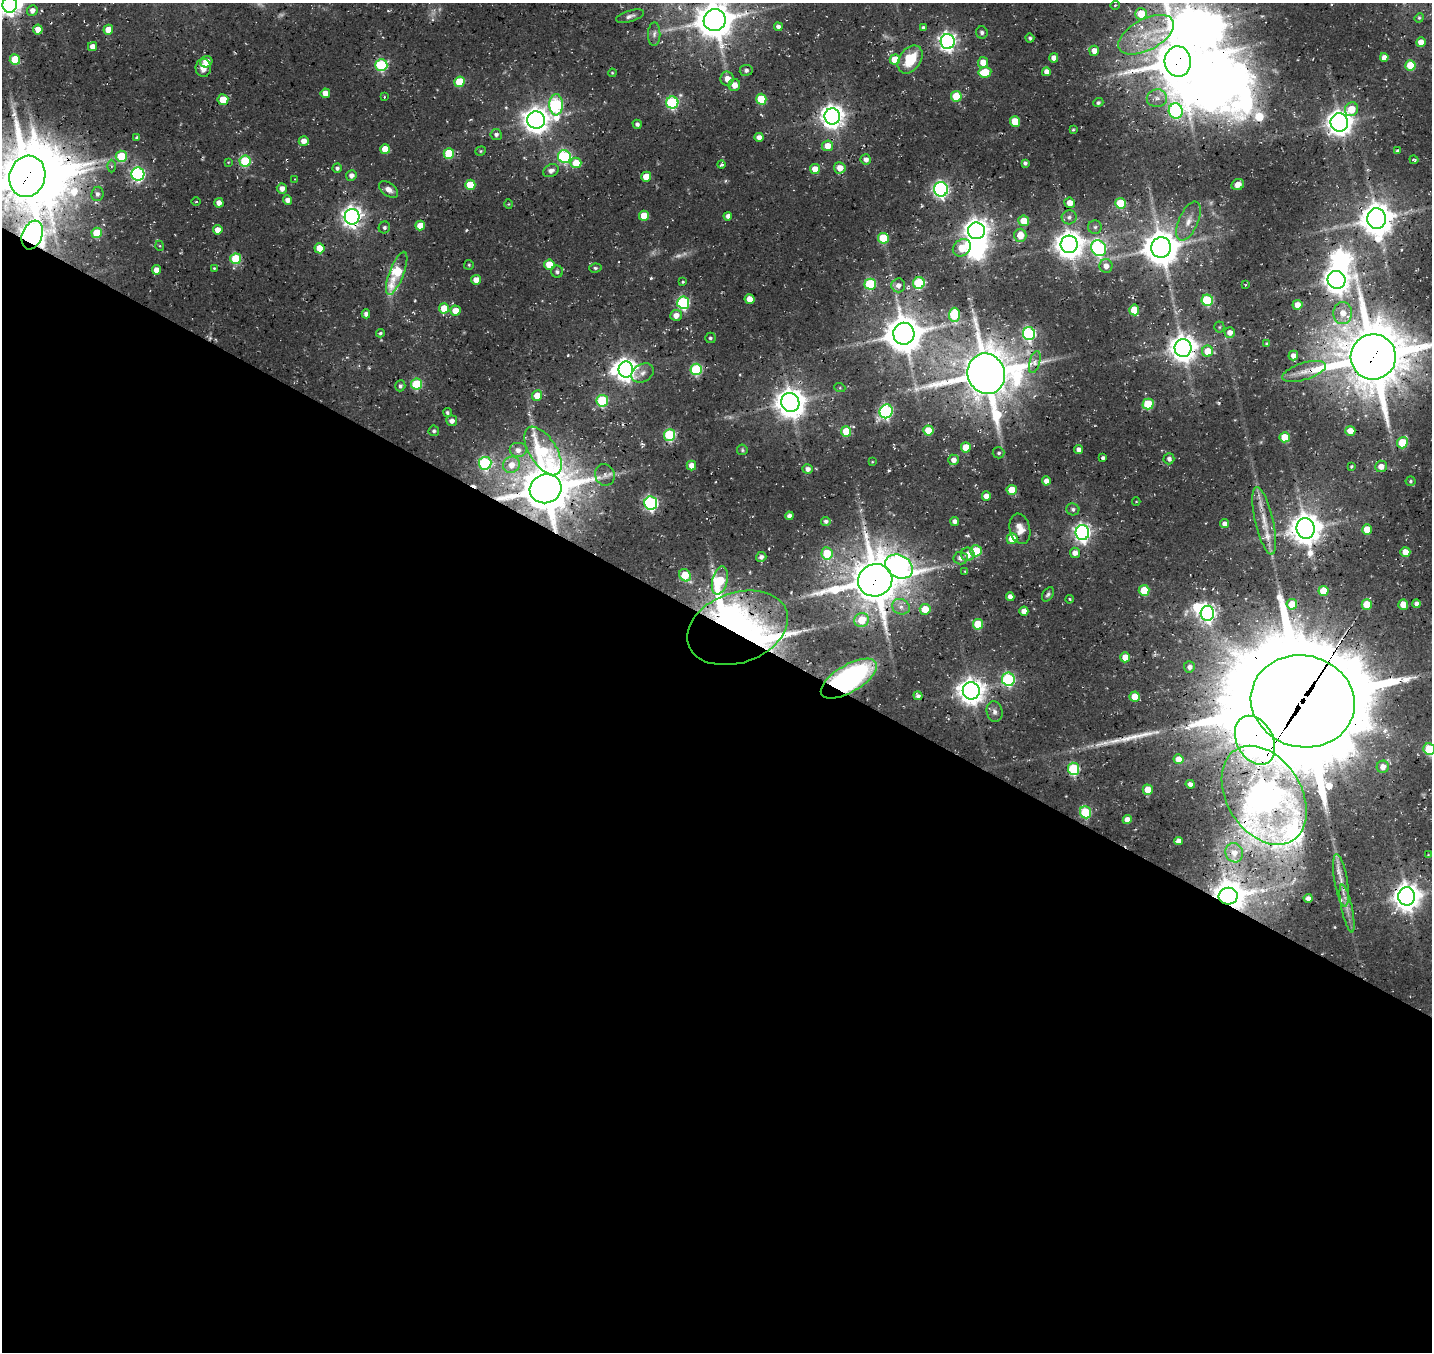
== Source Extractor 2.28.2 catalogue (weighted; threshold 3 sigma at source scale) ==
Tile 14 of 4 x 4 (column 2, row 4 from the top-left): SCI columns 1554-2983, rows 333-1682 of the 5960 x 5999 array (HDU 1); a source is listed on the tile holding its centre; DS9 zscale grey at full resolution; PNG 1434 x 1354 px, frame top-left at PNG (2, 3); each listed source drawn as its Kron ellipse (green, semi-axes under 4 px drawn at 4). Shown black and unused: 54% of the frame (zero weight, under 3 of 4 exposures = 8% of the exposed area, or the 3 px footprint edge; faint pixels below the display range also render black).
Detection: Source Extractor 2.28.2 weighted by HDU 2 'WHT'; one run over the whole footprint, this tile lists its part. Background 0.0281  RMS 0.0035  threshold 0.0157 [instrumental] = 3 sigma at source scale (4.5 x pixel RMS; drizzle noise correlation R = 1.50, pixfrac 1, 0.0396/0.0396 arcsec/px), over >= 5 px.
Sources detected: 298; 11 too faint to see at this stretch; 12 inside a brighter object's white glare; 1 cosmic-ray / hot-pixel residue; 3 long thin detections or spike segments (spike, bleed or trail) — neither listed nor drawn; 4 inside a brighter listed object's ellipse — not listed separately; the other 267 listed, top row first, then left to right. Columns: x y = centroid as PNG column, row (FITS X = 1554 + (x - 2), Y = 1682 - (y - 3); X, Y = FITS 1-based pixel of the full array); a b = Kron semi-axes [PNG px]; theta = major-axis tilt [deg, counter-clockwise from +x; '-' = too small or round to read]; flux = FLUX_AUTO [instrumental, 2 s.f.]
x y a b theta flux
10 5 8 7 - 240
1115 5 4 3 - 0.34
32 10 5 5 - 2.3
1141 14 6 6 - 10
630 16 14 5 16 1.5
1419 18 5 4 - 0.49
715 20 11 11 - 1100
778 27 4 4 - 1.2
923 27 4 3 - 0.71
38 29 5 5 - 4.1
108 30 5 5 - 5.1
982 32 6 6 - 0.99
654 34 12 6 88 1.5
1146 35 30 15 28 15
1030 38 4 4 - 0.79
948 41 7 7 - 160
1421 42 5 4 - 4.2
93 46 4 4 - 2.5
1094 51 5 5 - 3.3
1384 57 4 4 - 1.8
1054 58 4 4 - 2.5
15 59 5 5 - 14
910 59 15 10 55 12
895 60 5 5 - 9
1178 61 15 13 -87 1600
206 62 6 5 - 4.9
983 62 5 5 - 4.4
381 65 6 6 - 37
1410 65 5 5 - 13
203 68 9 7 -88 3
746 70 6 5 - 1.2
985 72 6 5 - 11
1046 72 4 4 - 2.2
612 73 4 3 - 0.38
727 79 7 6 - 3
460 82 5 5 - 14
734 85 6 6 - 3.4
325 93 5 4 - 3.8
956 96 5 5 - 13
384 97 4 2 - 0.29
1157 98 10 9 - 2.6
761 99 5 5 - 14
223 100 5 5 - 8.1
672 103 6 6 - 44
1098 103 5 4 - 0.76
556 105 11 7 89 52
1351 109 7 6 - 7.5
1176 111 8 7 - 54
832 116 8 8 - 320
536 120 9 8 - 410
1015 122 5 5 - 9.5
1339 122 9 9 - 330
637 124 5 4 - 1.1
1073 130 4 3 - 0.38
496 135 6 5 - 1.2
759 137 4 4 - 1.9
137 138 4 3 - 0.84
304 141 5 5 - 3.4
827 146 5 5 - 5.1
385 149 5 5 - 7.3
481 151 5 4 - 0.52
1397 151 3 3 - 0.66
449 153 5 5 - 17
121 156 5 5 - 16
564 157 6 6 - 53
866 159 5 5 - 2
1414 160 4 3 - 0.5
245 161 5 5 - 24
228 162 4 3 - 0.29
576 163 5 5 - 8.2
1025 163 4 4 - 0.85
721 165 4 3 - 0.75
111 166 6 4 90 0.61
337 168 4 4 - 0.99
840 168 6 5 - 3.6
815 169 5 5 - 4.9
551 171 8 6 26 1.7
138 174 6 6 - 77
351 175 5 5 - 1.8
27 176 21 18 73 2400
646 177 5 5 - 6.1
295 179 3 2 - 0.23
1238 184 6 5 - 2.5
470 185 5 5 - 9.1
282 188 5 5 - 2.4
389 189 11 6 -36 2.4
941 189 7 7 - 100
97 194 7 6 - 1.4
288 200 4 4 - 2.4
196 201 4 3 - 0.31
219 203 4 4 - 3
1070 203 5 5 - 3.1
1121 203 5 5 - 18
509 204 5 3 - 0.33
644 216 5 5 - 8.1
728 216 4 4 - 1.6
352 217 8 7 - 210
1069 217 7 7 - 1.5
1377 219 10 9 - 850
1024 221 5 5 - 7.4
1189 221 21 9 66 4.6
420 226 5 5 - 5.1
384 227 6 5 - 0.93
1095 227 7 6 - 1.1
218 230 5 4 - 4
976 231 8 8 - 360
97 233 5 5 - 14
32 235 15 10 69 340
1020 235 6 6 - 5.8
883 238 5 5 - 19
1069 244 9 8 - 520
160 246 5 3 - 0.36
1161 247 10 10 - 950
320 248 5 5 - 7.7
962 248 10 8 40 10
1099 248 8 7 - 77
236 259 5 5 - 21
469 265 5 5 - 0.54
549 265 5 5 - 9
1106 266 7 6 - 2.8
214 268 4 4 - 0.41
595 268 6 4 7 0.68
156 270 5 4 - 3.2
557 272 6 6 - 0.96
397 273 23 7 69 20
476 280 5 5 - 3.3
1336 280 9 9 - 430
683 282 4 3 - 0.47
919 283 6 6 - 30
870 284 5 5 - 30
898 285 7 7 - 2.2
1245 285 4 3 - 0.38
749 299 5 5 - 5.1
1207 300 6 5 - 27
683 303 6 6 - 47
1297 305 5 5 - 3.8
444 308 5 5 - 8.6
1134 310 5 5 - 9.7
455 311 5 5 - 4.3
1343 313 11 9 84 4.6
366 314 4 4 - 1.4
676 315 5 5 - 2.9
954 315 7 5 89 19
1219 327 5 5 - 0.55
1230 332 5 5 - 2.6
380 333 4 4 - 0.6
1029 333 6 6 - 58
904 334 11 10 - 1100
710 338 5 5 - 0.73
1267 344 4 4 - 0.69
1183 348 9 8 - 470
1207 351 5 5 - 7.1
1293 356 5 5 - 2.6
1373 357 23 22 - 2700
1035 362 11 5 74 1.8
696 369 6 5 - 35
626 370 8 7 - 270
1304 371 23 8 17 4.5
643 373 12 8 29 2.1
986 374 20 18 -72 1900
417 384 5 5 - 24
400 386 5 5 - 0.99
840 388 5 3 - 0.4
537 396 5 5 - 5.7
602 401 6 5 - 31
790 402 9 9 - 580
1148 404 5 5 - 19
886 411 7 6 - 62
447 413 4 3 - 0.69
452 421 5 5 - 2.2
434 431 5 5 - 0.91
846 431 5 5 - 12
928 431 5 5 - 9.6
1350 431 5 5 - 3.9
670 435 6 5 - 35
1285 437 5 5 - 8.1
1402 443 6 5 - 18
966 447 5 5 - 8.1
1079 449 4 4 - 2.1
518 450 9 7 0 2.3
742 450 5 5 - 0.54
543 451 27 13 -58 27
999 453 6 5 - 0.76
1103 458 4 4 - 1.2
1169 459 5 5 - 1.2
953 460 5 5 - 2.3
872 462 4 3 - 0.25
485 463 6 6 - 42
511 465 9 8 - 4.1
691 466 5 5 - 3.3
1351 466 3 3 - 0.44
1381 466 6 5 - 3.3
808 469 5 5 - 1.6
605 475 11 9 -68 2.4
1046 481 4 4 - 2.5
1410 481 5 5 - 0.65
546 489 16 14 23 1800
1012 490 5 5 - 8.9
986 496 4 4 - 3
1136 501 4 3 - 0.25
651 503 7 6 - 68
1073 509 6 6 - 0.92
789 516 4 4 - 1.7
826 521 5 4 - 1
955 521 4 4 - 1.8
1264 521 34 9 -77 7.3
1225 524 4 4 - 1.9
1305 528 10 9 - 720
1020 529 15 10 -78 4
1367 529 5 5 - 6.5
1082 533 7 7 - 140
1012 539 5 5 - 7.4
976 551 6 5 - 18
1405 552 5 5 - 4.9
827 553 6 5 - 12
1075 553 5 5 - 2.7
968 554 7 6 - 4
761 557 5 5 - 1.4
961 558 7 6 - 2
899 566 14 11 -30 200
965 571 4 4 - 0.34
685 575 6 5 - 11
875 580 17 16 - 1800
720 581 14 7 75 22
1144 590 5 5 - 14
1323 591 5 5 - 7.5
1048 594 8 5 56 0.86
1010 596 4 4 - 2.1
1069 599 4 2 - 0.37
1292 604 5 5 - 7.7
1417 604 4 4 - 1.7
1367 605 5 5 - 8.3
1403 605 5 5 - 4.8
901 607 9 7 -22 2.2
925 609 5 5 - 7.6
1024 611 4 4 - 3.1
1207 613 7 6 - 130
862 620 7 7 - 9.6
978 624 5 5 - 15
738 628 52 35 19 73
1125 657 5 5 - 5.2
1189 667 5 5 - 1.7
849 679 31 13 31 83
1008 679 6 6 - 49
971 691 8 8 - 420
918 696 5 4 - 1.2
1134 697 5 5 - 5.6
1303 701 52 46 -14 12000
995 712 11 8 -78 1.8
1255 740 26 18 -62 210
1429 749 6 5 - 18
1179 759 5 5 - 5.2
1383 767 6 6 - 2.6
1073 769 6 5 - 36
1190 784 4 4 - 1.1
1148 790 5 5 - 6.2
1264 795 54 37 -58 620
1085 812 6 5 - 26
1127 820 4 4 - 3.2
1178 841 4 4 - 2.1
1234 853 10 8 -71 3.6
1428 855 3 3 - 0.29
1341 880 27 6 -81 4.1
1228 896 9 8 - 700
1407 896 9 8 - 500
1308 898 4 4 - 1.8
1347 909 24 5 -78 3.1
Overlapping masked pixels (flux is a lower limit): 15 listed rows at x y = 1178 61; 27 176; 32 235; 954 315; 904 334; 1373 357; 986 374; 546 489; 875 580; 738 628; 849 679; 1303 701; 1255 740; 1264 795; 1228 896
Isophote crosses this tile's border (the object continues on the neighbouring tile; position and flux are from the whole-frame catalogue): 5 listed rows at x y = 10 5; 715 20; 27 176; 1373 357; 1429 749